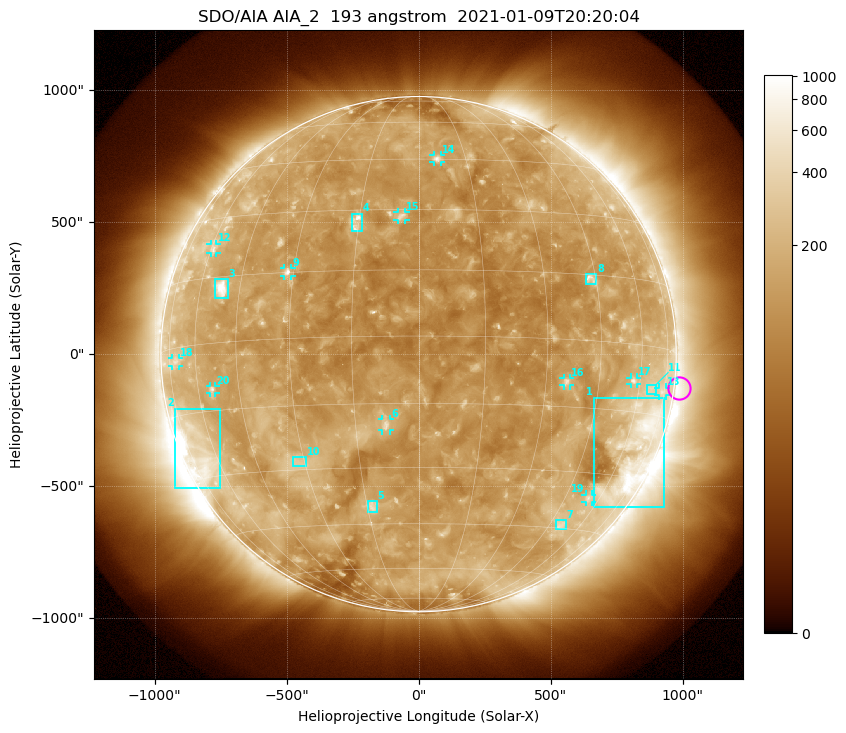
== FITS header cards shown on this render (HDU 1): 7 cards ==
TELESCOP= 'SDO/AIA'
INSTRUME= 'AIA_2'
WAVELNTH=                  193
WAVEUNIT= 'angstrom'
DATE-OBS= '2021-01-09T20:20:04.84'
CTYPE1  = 'HPLN-TAN'
CTYPE2  = 'HPLT-TAN'

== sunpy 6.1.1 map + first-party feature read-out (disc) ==
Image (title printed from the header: SDO/AIA AIA_2  193 angstrom  2021-01-09T20:20:04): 1024 x 1024 px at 2.4 arcsec/px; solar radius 976 arcsec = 407 px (full disc in frame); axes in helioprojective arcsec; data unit not stated in the header (colour bar unlabelled)
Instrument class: DISC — disc imager (sunpy class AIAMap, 193 A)
Bright regions (active regions / flare kernels): reference = the median radial profile (limb darkening/brightening removed); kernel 9 px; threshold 5 sigma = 187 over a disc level ~128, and >= 1.15x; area >= 12 px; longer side >= 10 px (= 24 arcsec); searched inside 0.97 R_sun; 20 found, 20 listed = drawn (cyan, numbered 1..; 11 of them under ~33 arcsec drawn as corner ticks so the feature stays visible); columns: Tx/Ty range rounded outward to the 5 arcsec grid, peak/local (2 s.f.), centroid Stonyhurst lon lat
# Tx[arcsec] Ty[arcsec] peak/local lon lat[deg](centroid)
1 665..930 -580..-165 4.6 +65 -23
2 -925..-750 -510..-205 7.7 -68 -24
3 -775..-720 210..285 8.4 -51 +12
4 -255..-215 465..535 4.4 -16 +27
5 -195..-155 -600..-555 3.8 -13 -40
6 -140..-105 -290..-245 4.5 -8 -20
7 520..560 -665..-625 2.9 +50 -44
8 630..675 265..305 4.2 +43 +14
9 -510..-480 295..330 5 -32 +15
10 -480..-425 -425..-390 2.7 -32 -28
11 865..900 -150..-115 2.2 +66 -9
12 -790..-765 385..420 2.8 -59 +22
13 910..935 -155..-125 2.2 +73 -10
14 55..85 730..755 3.9 +6 +45
15 -80..-50 505..540 3.6 -4 +28
16 550..575 -120..-90 3.6 +35 -9
17 805..830 -115..-85 3.1 +57 -8
18 -935..-905 -45..-15 2.2 -70 -3
19 630..655 -560..-530 2.7 +55 -36
20 -790..-770 -150..-120 3.1 -54 -10
Off-limb structures (1.02-1.3 R_sun): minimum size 162 px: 2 found; the strongest spans PA ~210..325 deg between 1.02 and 1.3 R_sun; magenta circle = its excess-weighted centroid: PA ~265 deg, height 1.02 R_sun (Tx ~990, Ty ~-130 arcsec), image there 1.8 x the reference